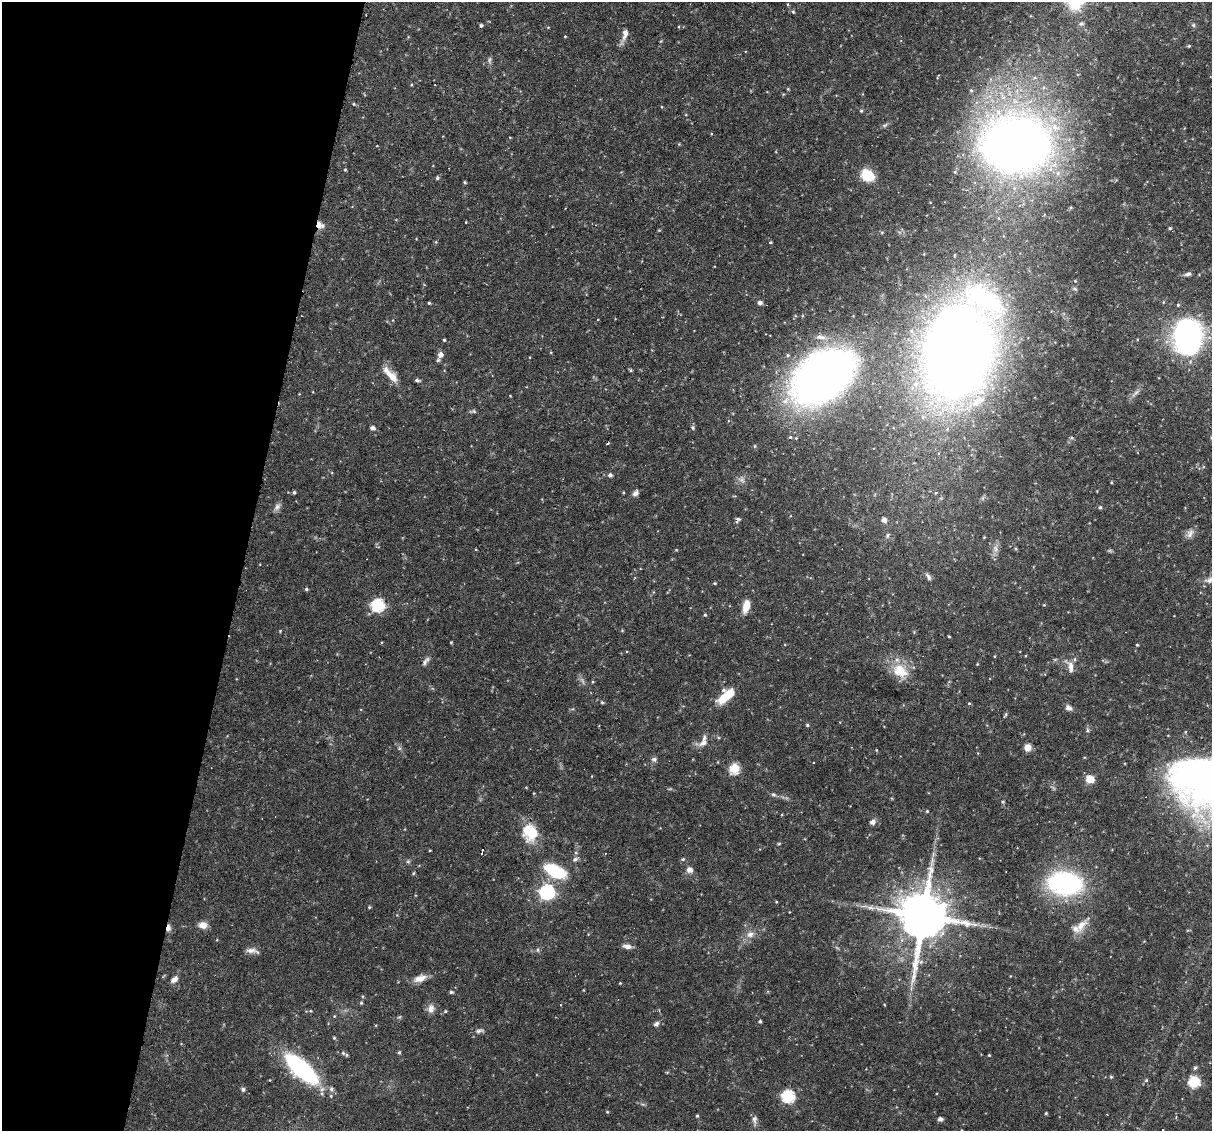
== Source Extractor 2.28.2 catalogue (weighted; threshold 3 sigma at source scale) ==
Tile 9 of 4 x 4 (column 1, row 3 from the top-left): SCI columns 1-1210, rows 1242-2370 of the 4839 x 4860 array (HDU 1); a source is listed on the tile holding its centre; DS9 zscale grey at full resolution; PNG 1214 x 1133 px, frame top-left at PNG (2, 2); no overlay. Shown black and unused: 20% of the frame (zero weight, under 3 of 6 exposures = <1% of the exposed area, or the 3 px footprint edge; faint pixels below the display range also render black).
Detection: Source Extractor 2.28.2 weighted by HDU 2 'WHT'; one run over the whole footprint, this tile lists its part. Background 0.0523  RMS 0.0048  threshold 0.0198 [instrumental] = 3 sigma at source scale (4.09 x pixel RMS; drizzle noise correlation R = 1.36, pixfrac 0.8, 0.05/0.05 arcsec/px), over >= 5 px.
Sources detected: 134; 1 too faint to see at this stretch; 2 cosmic-ray / hot-pixel residue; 1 long thin detection or spike segment (spike, bleed or trail) — not listed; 4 inside a brighter listed object's ellipse — not listed separately; the other 126 listed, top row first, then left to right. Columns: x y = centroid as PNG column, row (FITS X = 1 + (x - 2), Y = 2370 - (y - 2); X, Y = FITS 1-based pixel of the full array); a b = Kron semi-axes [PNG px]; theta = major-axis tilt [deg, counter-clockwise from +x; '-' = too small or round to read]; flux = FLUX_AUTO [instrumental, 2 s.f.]
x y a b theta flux
793 12 5 4 - 0.56
1081 24 8 5 6 0.92
481 25 4 3 - 0.73
1193 25 5 5 - 0.63
625 34 17 8 79 2.9
565 36 4 3 - 0.3
1189 46 4 4 - 0.43
489 60 8 4 71 0.83
411 85 4 3 - 0.37
788 89 4 4 - 0.36
354 104 5 3 - 0.37
861 111 5 4 - 0.61
885 125 8 5 25 0.87
1055 127 12 9 -41 5.1
1016 145 43 32 1 480
345 170 5 3 - 0.38
867 175 12 10 -38 12
437 178 5 4 - 0.77
465 182 4 3 - 0.59
320 225 10 7 -41 2.8
1170 228 5 4 - 0.54
882 232 5 3 - 0.47
770 242 4 3 - 0.51
1188 274 10 5 9 1.1
1075 281 4 4 - 0.34
1075 289 6 4 -19 0.58
429 303 3 3 - 0.51
760 303 7 5 5 1.2
1188 337 24 19 -82 140
444 340 3 3 - 0.48
958 352 66 48 74 570
440 355 7 6 - 2.5
631 370 4 4 - 0.59
390 375 26 8 -47 5.5
823 377 45 28 38 340
417 380 5 4 - 0.94
474 411 6 5 - 0.7
372 428 5 4 - 1.5
693 428 6 3 -72 0.63
610 475 5 5 - 1.1
294 492 4 3 - 0.68
635 493 8 5 46 1.6
277 507 11 7 55 1.7
1100 507 4 4 - 0.62
737 520 7 5 55 0.87
884 520 5 5 - 1.6
1190 533 13 8 65 2.2
887 535 7 4 71 0.78
995 549 10 5 -89 1.8
928 577 11 5 -57 1.4
1211 579 19 9 16 4.2
715 583 4 3 - 0.47
306 589 4 4 - 0.64
378 605 6 6 - 53
746 606 15 7 78 4.8
705 615 4 4 - 0.52
622 630 4 4 - 0.4
280 631 3 3 - 0.34
949 636 3 2 - 0.41
451 642 5 3 - 0.36
1137 645 4 3 - 0.46
426 661 13 5 56 1.5
1070 667 16 7 -84 3.1
900 671 23 17 -28 10
726 696 20 8 40 11
602 702 5 4 - 0.48
969 703 5 3 - 0.39
1068 708 10 7 -26 1.6
807 725 4 4 - 0.6
703 743 13 8 29 2.7
1028 748 8 7 - 3.1
876 750 5 3 - 0.33
654 759 7 6 - 1.1
734 768 6 5 - 25
1090 779 8 7 - 5.6
773 794 7 5 -17 0.8
927 811 4 4 - 0.47
872 822 7 6 - 1.7
532 833 19 14 73 11
482 852 6 2 77 1.2
575 859 7 5 29 1
683 859 4 4 - 0.49
932 860 12 4 -89 1.8
408 862 6 4 0 0.65
690 870 8 7 - 2.1
555 871 25 12 -27 20
414 873 5 3 - 0.43
1065 883 21 13 -6 110
547 892 6 6 - 100
776 902 4 3 - 0.35
369 907 4 3 - 0.46
923 916 14 13 - 2300
203 925 10 8 -8 3.2
1081 925 19 9 42 5.3
168 928 8 5 77 1.9
750 934 11 8 24 2.6
627 946 12 5 -7 2.1
251 950 15 7 1 2.3
538 950 6 4 -72 0.58
420 978 16 8 19 3.8
174 979 10 6 36 2.1
620 983 3 3 - 0.31
451 992 5 4 - 0.69
361 1003 4 4 - 0.51
431 1008 12 9 82 2.4
445 1011 5 4 - 0.5
760 1021 4 4 - 0.7
656 1024 8 6 39 1.1
479 1031 9 5 18 1.2
334 1038 4 4 - 0.52
399 1052 5 4 - 0.54
343 1053 8 5 -31 1.1
989 1055 3 3 - 0.34
1195 1068 6 5 - 0.71
301 1069 25 10 -42 86
1111 1077 4 4 - 0.47
1146 1080 5 5 - 0.58
1194 1082 9 8 - 15
243 1089 5 5 - 0.85
331 1089 7 6 - 1.4
788 1096 6 6 - 53
607 1112 4 3 - 0.39
1046 1113 4 3 - 0.48
697 1116 3 3 - 0.54
940 1119 4 4 - 1.6
754 1120 12 7 -90 1.6
Overlapping masked pixels (flux is a lower limit): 2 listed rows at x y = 320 225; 168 928
Isophote crosses this tile's border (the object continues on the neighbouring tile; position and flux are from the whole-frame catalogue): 1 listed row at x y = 1211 579